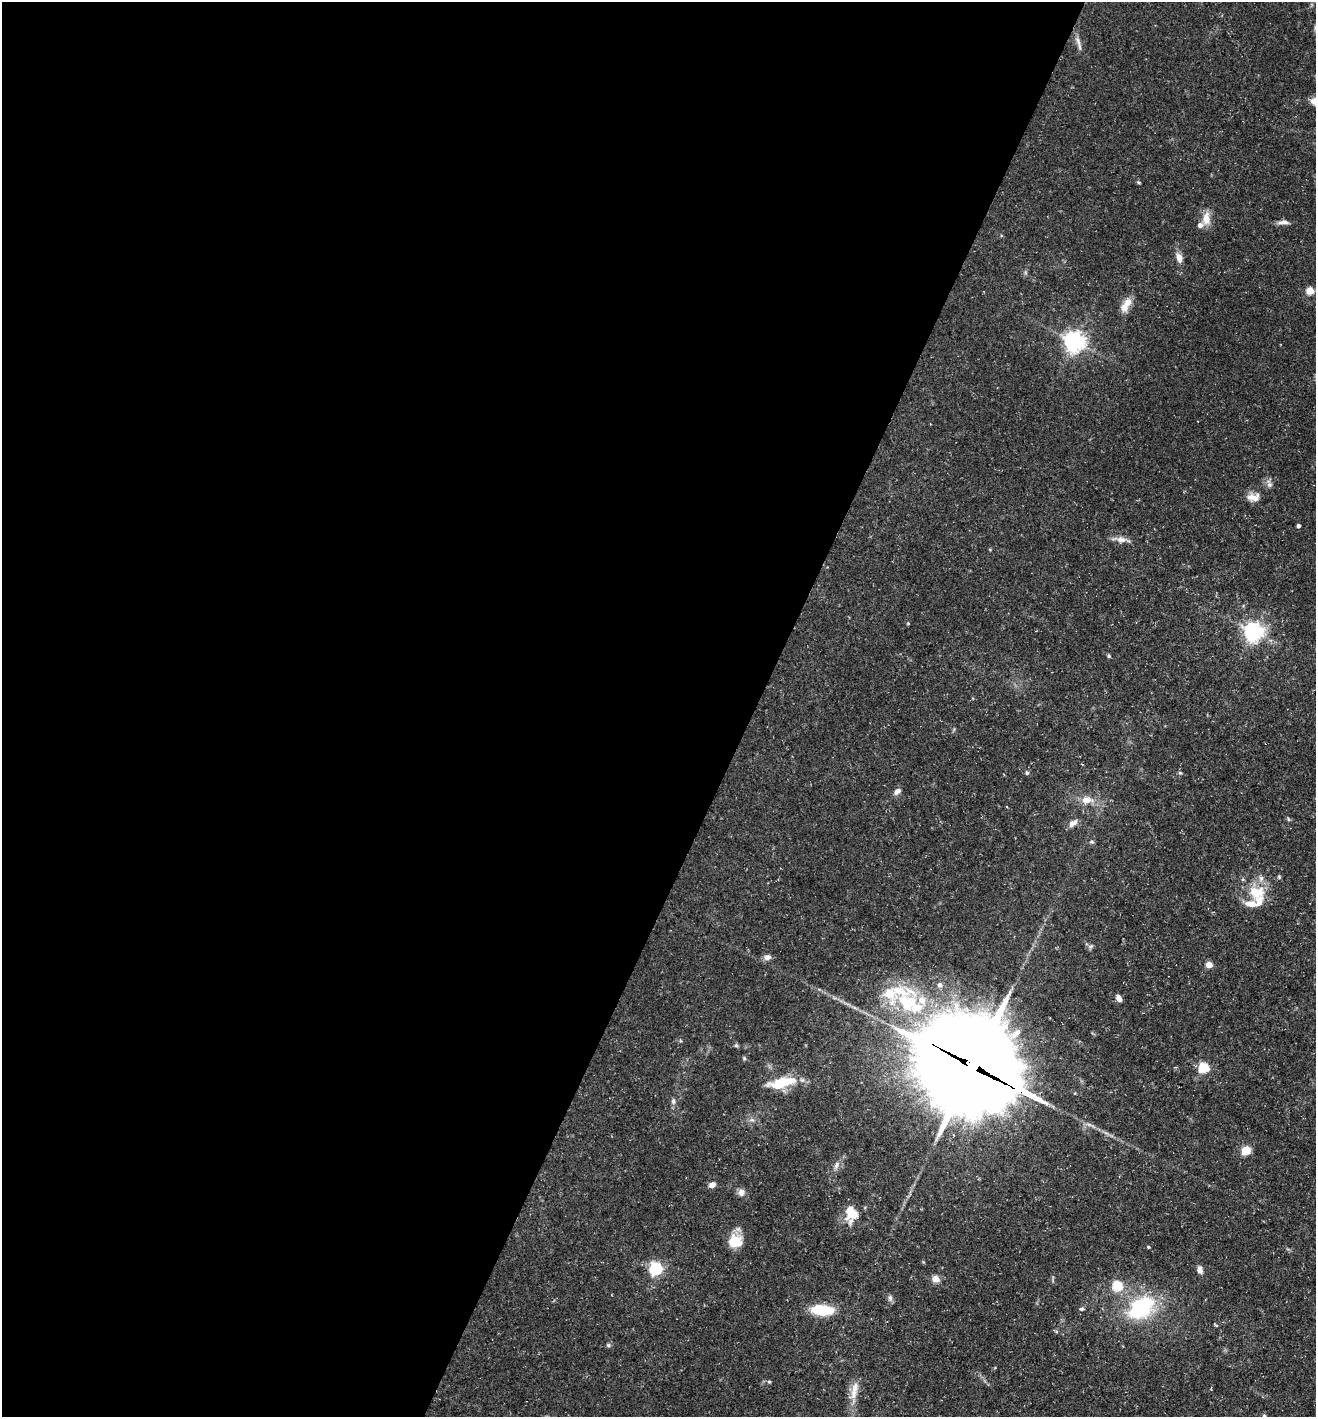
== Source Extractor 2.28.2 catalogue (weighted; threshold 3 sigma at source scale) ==
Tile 5 of 4 x 4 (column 1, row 2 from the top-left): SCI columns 141-1454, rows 2833-4247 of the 5674 x 5663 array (HDU 1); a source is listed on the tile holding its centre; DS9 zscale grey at full resolution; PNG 1318 x 1419 px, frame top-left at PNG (2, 2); no overlay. Shown black and unused: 57% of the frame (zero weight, under 3 of 5 exposures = <1% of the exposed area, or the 3 px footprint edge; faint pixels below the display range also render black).
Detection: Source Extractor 2.28.2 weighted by HDU 2 'WHT'; one run over the whole footprint, this tile lists its part. Background 0.0534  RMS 0.0049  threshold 0.0221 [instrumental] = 3 sigma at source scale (4.5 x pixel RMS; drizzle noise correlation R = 1.50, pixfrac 1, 0.05/0.05 arcsec/px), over >= 5 px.
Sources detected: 66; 2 inside a brighter object's white glare — not listed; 8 inside a brighter listed object's ellipse — not listed separately; the other 56 listed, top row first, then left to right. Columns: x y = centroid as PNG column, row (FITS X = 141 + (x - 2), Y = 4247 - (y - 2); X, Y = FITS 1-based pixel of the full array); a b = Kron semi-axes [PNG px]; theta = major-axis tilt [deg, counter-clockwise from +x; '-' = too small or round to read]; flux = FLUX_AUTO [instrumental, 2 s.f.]
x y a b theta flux
1078 41 15 6 -72 2.7
1139 182 5 3 - 0.58
1206 218 18 9 89 5.6
1283 222 15 6 0 2.4
1179 258 10 7 -75 3.7
1310 291 5 5 - 16
1126 305 21 8 60 5.4
1074 341 7 7 - 330
1269 484 13 7 -72 2
1253 497 15 9 5 4.5
1298 526 4 3 - 1.5
1121 539 13 8 -4 3.3
1254 632 7 6 - 260
1109 656 6 4 -60 0.67
1027 773 5 5 - 0.76
1180 773 6 4 -2 0.63
897 791 9 6 44 2.4
1086 800 15 10 3 5.4
1288 819 6 3 -72 0.6
1073 823 13 7 34 2.7
1091 842 6 5 - 0.88
1279 877 5 5 - 0.66
1257 892 24 19 1 15
1091 946 9 5 37 1.1
767 957 9 7 9 2.2
1209 965 4 4 - 8.7
940 985 6 6 - 2.1
900 991 62 24 -20 36
1119 998 7 5 -56 3.1
736 1045 5 5 - 0.77
744 1058 5 5 - 0.73
972 1066 35 32 -41 8200
1204 1068 5 5 - 39
786 1081 35 10 3 15
673 1101 9 5 -82 1.4
752 1120 7 4 -18 1.1
1246 1150 9 7 22 8.1
836 1165 11 6 59 2.3
712 1185 8 6 27 2.5
741 1192 10 8 79 2.4
851 1213 15 11 -88 13
734 1241 15 13 8 11
1148 1247 4 3 - 0.58
656 1269 6 6 - 95
1200 1270 8 6 -76 2.4
935 1279 8 7 - 3.9
1117 1286 5 5 - 28
890 1298 10 6 -90 1.5
1141 1308 33 24 36 41
1081 1309 6 5 - 0.98
822 1310 19 9 -3 21
1215 1325 7 2 -50 0.44
608 1345 5 5 - 0.84
769 1382 5 4 - 0.6
853 1394 16 10 66 5.3
1264 1416 5 4 - 0.87
Overlapping masked pixels (flux is a lower limit): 1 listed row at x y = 972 1066
Isophote crosses this tile's border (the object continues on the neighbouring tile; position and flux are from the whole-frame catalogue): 1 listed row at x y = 1264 1416